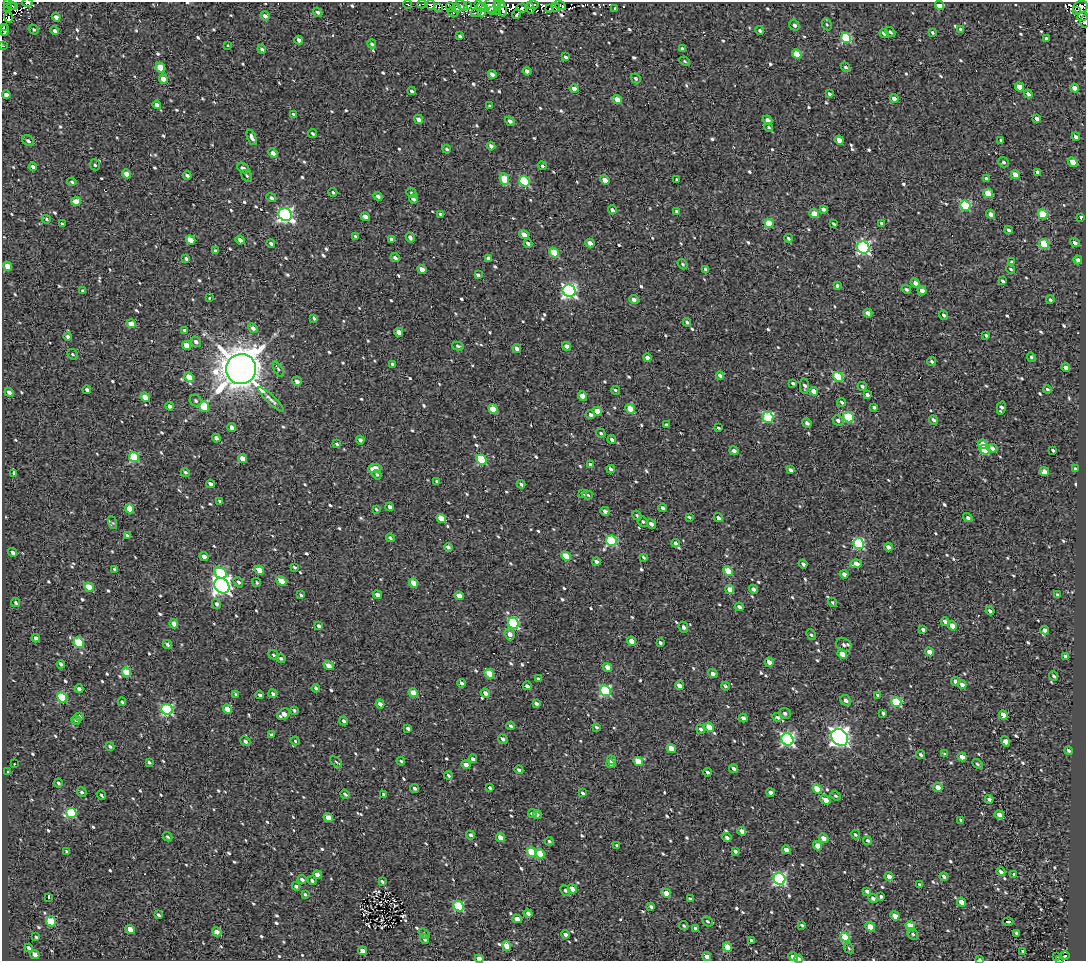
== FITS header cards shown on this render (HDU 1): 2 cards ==
NAXIS1  =                 1084
NAXIS2  =                  959

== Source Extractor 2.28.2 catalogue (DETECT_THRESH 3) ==
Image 1084 x 959 px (HDU 1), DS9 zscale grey, 1 PNG px = 1 image px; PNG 1088 x 963 px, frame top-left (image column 1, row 959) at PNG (2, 2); each listed source drawn as its Kron ellipse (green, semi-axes under 4 px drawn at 4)
Background 1.61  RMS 4.8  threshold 14.4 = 3 sigma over >= 5 px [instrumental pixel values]
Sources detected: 847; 9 with non-positive FLUX_AUTO (blend fragments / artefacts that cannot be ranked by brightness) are neither listed nor drawn; of the other 838, the 500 brightest by FLUX_AUTO listed and drawn (338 fainter detections omitted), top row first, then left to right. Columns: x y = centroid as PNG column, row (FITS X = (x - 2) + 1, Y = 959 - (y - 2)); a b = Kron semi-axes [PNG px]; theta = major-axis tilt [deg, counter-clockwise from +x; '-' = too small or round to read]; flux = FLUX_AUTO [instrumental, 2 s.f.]
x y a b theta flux
7 3 3 2 - 4800
28 3 5 2 - 690
408 4 4 2 - 1000
422 4 4 2 - 520
478 4 3 2 - 820
497 4 3 3 - 2100
502 4 3 3 - 880
12 5 3 2 - 550
431 5 5 3 - 1600
462 5 6 4 -36 580
490 5 7 5 79 4000
533 5 6 4 4 2400
560 5 6 3 -30 2300
940 5 5 4 - 6600
15 6 4 3 - 1400
468 6 4 3 - 1100
7 7 3 2 - 4700
439 7 2 2 - 600
451 7 5 2 - 910
482 7 6 3 -2 8700
556 7 5 3 - 14000
1081 7 7 6 - 5200
457 8 4 2 - 740
522 8 5 4 - 1100
530 8 5 3 - 1300
615 8 3 2 - 510
550 9 3 3 - 2100
502 10 7 3 -74 2400
493 11 3 3 - 1500
498 11 3 2 - 870
1077 11 3 2 - 2600
318 12 5 4 - 730
452 12 5 3 - 1100
476 12 6 3 30 750
481 13 3 3 - 1300
516 14 5 3 - 1700
265 16 5 4 - 1200
9 17 5 3 - 8400
56 17 4 3 - 1400
1083 17 5 3 - 1700
1085 21 6 2 89 2800
827 24 6 5 - 510
794 25 6 5 - 1000
3 27 4 3 - 710
34 29 5 4 - 540
961 29 4 3 - 770
4 30 5 4 - 1500
760 30 4 3 - 850
55 31 4 4 - 980
890 32 5 3 - 740
932 32 3 3 - 590
884 33 5 3 - 1300
460 36 4 3 - 640
846 38 5 5 - 23000
1046 39 4 3 - 770
299 40 4 3 - 1300
372 44 5 4 - 560
3 46 3 2 - 540
228 46 3 3 - 1100
262 49 4 4 - 760
682 49 4 3 - 580
797 54 5 4 - 7900
566 57 4 3 - 820
685 61 5 4 - 500
846 67 5 4 - 690
160 68 5 4 - 6100
527 71 4 3 - 1300
492 74 4 3 - 1400
636 78 5 4 - 580
163 79 5 4 - 3700
1020 87 5 4 - 4000
1075 88 4 3 - 3500
574 89 4 4 - 2600
411 91 4 3 - 690
829 94 4 3 - 580
1028 94 4 3 - 1300
6 95 4 4 - 1700
894 98 4 3 - 2500
617 100 5 4 - 3000
157 105 4 4 - 1600
490 106 3 3 - 530
293 114 4 3 - 500
418 119 5 4 - 2000
1037 119 4 3 - 1800
767 120 5 4 - 1700
510 121 5 4 - 1000
768 127 4 3 - 480
312 133 5 3 - 580
252 137 8 4 -68 1500
1076 137 4 3 - 1100
839 140 5 4 - 2500
1001 140 3 3 - 480
28 141 6 5 - 950
491 146 4 3 - 1200
447 149 4 3 - 530
273 153 5 4 - 1500
1003 162 5 5 - 670
1073 162 5 4 - 5000
95 165 5 5 - 560
542 166 4 4 - 550
33 167 4 3 - 1600
243 168 7 4 -33 860
1038 172 4 3 - 1200
126 174 5 4 - 2800
1015 174 4 4 - 3200
187 175 4 3 - 1000
247 176 6 5 - 560
504 179 6 4 -67 9100
677 179 3 3 - 620
986 179 4 3 - 1200
605 180 5 4 - 4300
524 181 5 5 - 26000
72 182 4 4 - 520
333 192 4 3 - 590
411 193 5 4 - 490
988 193 5 4 - 7700
378 196 4 3 - 1200
271 198 5 4 - 790
413 199 4 3 - 970
76 201 5 4 - 4500
965 206 5 5 - 25000
823 209 4 3 - 1200
612 210 4 4 - 990
676 211 3 3 - 500
441 214 4 3 - 700
814 214 5 4 - 3800
990 214 4 4 - 1500
1043 214 5 4 - 13000
285 215 7 6 - 94000
365 217 5 4 - 2000
1081 217 3 2 - 660
46 219 4 3 - 480
769 223 5 4 - 8800
882 223 4 3 - 650
62 224 3 3 - 480
833 224 4 3 - 510
1008 230 4 3 - 690
524 235 5 4 - 3400
355 236 4 3 - 490
410 237 5 4 - 1500
788 238 4 4 - 590
391 239 4 3 - 710
191 240 5 4 - 6400
240 240 4 3 - 1200
271 243 4 3 - 690
528 243 4 3 - 1200
590 243 4 3 - 1800
1075 243 5 4 - 1200
1044 244 5 4 - 16000
863 248 6 6 - 64000
215 251 4 3 - 690
554 253 5 4 - 12000
186 258 4 3 - 620
395 258 5 3 - 1000
488 258 4 3 - 680
1078 260 4 4 - 1300
1012 262 4 3 - 740
683 264 6 4 -52 500
7 266 5 4 - 4400
422 269 5 4 - 2800
706 269 4 3 - 1000
1011 269 5 3 - 630
478 275 4 3 - 780
1002 281 4 3 - 640
915 283 5 4 - 1400
837 285 3 3 - 520
906 289 5 4 - 610
83 291 4 3 - 780
569 291 6 6 - 88000
922 291 4 4 - 2100
209 298 3 3 - 1900
634 300 5 4 - 1700
1050 300 4 3 - 510
868 313 4 3 - 1700
944 315 5 4 - 970
314 318 4 3 - 540
687 322 4 3 - 680
131 324 5 4 - 4800
253 328 5 4 - 1200
185 330 4 3 - 1100
399 332 4 4 - 2600
986 335 4 3 - 570
68 337 4 3 - 1100
196 342 5 4 - 1200
187 345 5 4 - 4400
458 346 6 4 -12 550
567 346 4 4 - 2200
517 348 4 3 - 1300
73 354 6 5 - 550
1031 357 5 4 - 570
647 358 4 3 - 1800
932 361 4 3 - 610
393 364 4 3 - 730
1066 368 4 3 - 2300
241 369 15 15 - 980000
278 369 8 4 -60 610
720 376 4 3 - 1000
189 377 5 4 - 5800
838 377 5 4 - 18000
297 381 5 4 - 1800
793 383 4 3 - 560
805 386 8 4 -82 780
862 386 4 4 - 720
1047 389 4 3 - 620
87 390 4 3 - 810
615 390 4 3 - 610
814 391 5 4 - 3100
9 392 5 3 - 1500
867 395 4 3 - 1100
582 396 4 4 - 3800
145 397 5 4 - 4300
271 399 17 4 -43 1300
196 401 6 5 - 640
842 402 4 3 - 610
170 406 4 3 - 1600
204 406 5 5 - 9000
874 407 4 3 - 580
1001 408 7 3 78 1200
493 409 5 4 - 6300
630 409 5 4 - 7100
597 411 5 4 - 4600
591 415 5 4 - 800
768 417 5 5 - 27000
848 417 5 5 - 19000
838 420 6 5 - 1100
934 420 5 4 - 990
807 423 5 4 - 1000
666 425 4 3 - 730
232 427 4 3 - 1300
718 428 4 3 - 480
601 433 5 4 - 480
216 438 4 4 - 1200
360 440 4 3 - 1100
612 440 4 3 - 1200
337 444 4 3 - 540
983 444 5 4 - 3700
992 448 5 4 - 1600
985 450 5 4 - 12000
1053 450 3 3 - 510
734 451 4 3 - 1600
134 457 5 4 - 17000
243 459 5 4 - 3800
482 460 5 4 - 19000
590 465 4 3 - 1100
375 468 6 4 4 4100
611 469 4 3 - 1100
1075 469 4 3 - 830
790 470 4 3 - 950
185 472 5 4 - 620
1044 472 4 4 - 3000
14 473 3 3 - 610
377 475 5 4 - 550
437 482 4 3 - 600
210 484 4 3 - 1200
521 484 4 3 - 660
582 494 4 3 - 620
588 495 5 4 - 480
220 501 4 3 - 680
390 507 4 3 - 1200
663 508 4 3 - 930
130 509 5 4 - 6000
376 509 4 3 - 480
605 511 4 3 - 1400
637 515 5 3 - 490
689 517 4 3 - 550
441 518 5 4 - 4900
718 518 4 3 - 1100
968 518 5 4 - 740
643 522 5 5 - 540
113 523 7 4 -71 480
651 524 5 3 - 1300
127 535 4 3 - 570
390 538 4 3 - 610
611 541 5 5 - 26000
676 543 4 3 - 910
859 544 6 5 - 31000
448 547 4 3 - 1100
888 547 4 3 - 1400
12 552 5 3 - 1000
566 556 5 4 - 9100
204 557 5 4 - 2100
644 557 4 2 - 530
596 562 4 3 - 1100
803 564 4 3 - 1100
856 564 6 4 2 3400
294 567 3 3 - 610
115 569 4 3 - 570
259 570 5 4 - 4500
728 571 5 4 - 9000
220 573 6 5 - 28000
844 574 4 3 - 1700
281 581 5 4 - 5400
238 582 5 4 - 700
257 582 5 4 - 500
413 583 5 4 - 4700
222 586 8 7 - 170000
89 587 5 4 - 6000
754 589 4 3 - 1400
730 590 4 4 - 4000
301 595 4 3 - 560
377 595 4 3 - 2000
1058 595 4 3 - 640
459 596 5 4 - 3800
832 602 5 4 - 510
16 603 4 3 - 510
216 604 5 4 - 950
739 607 4 3 - 1300
990 611 4 3 - 900
945 621 4 3 - 1400
513 623 6 5 - 34000
174 624 5 4 - 3300
319 626 4 3 - 850
952 626 5 4 - 3600
683 627 6 4 -68 960
923 630 4 3 - 850
1045 630 4 3 - 1800
510 634 6 5 - 2000
811 635 6 4 -49 510
36 638 4 3 - 1500
632 641 5 4 - 3000
79 643 5 4 - 19000
660 643 4 3 - 780
167 644 5 3 - 890
844 645 8 6 -20 980
930 652 5 4 - 4600
842 654 5 4 - 5900
273 655 5 3 - 590
1065 656 4 3 - 1500
281 658 5 4 - 600
769 662 4 3 - 2200
61 664 4 3 - 840
329 665 5 4 - 2900
607 667 5 4 - 3600
127 672 5 4 - 11000
489 674 5 4 - 8100
713 674 5 4 - 1400
1054 676 5 3 - 500
538 679 4 3 - 530
955 682 4 3 - 1200
461 683 4 3 - 1200
962 685 4 4 - 1800
527 686 4 3 - 1200
679 686 5 4 - 2200
725 686 4 3 - 660
316 688 4 3 - 1000
79 689 4 3 - 990
605 691 5 5 - 31000
413 693 5 4 - 4000
485 693 5 4 - 1500
236 694 4 3 - 780
273 694 4 3 - 780
260 695 4 3 - 820
877 695 4 4 - 650
62 697 5 4 - 20000
846 700 6 5 - 1300
122 702 4 3 - 510
896 702 5 4 - 19000
536 703 4 3 - 990
380 704 4 3 - 1600
227 709 5 4 - 4500
167 710 6 5 - 40000
294 710 4 3 - 550
785 713 6 5 - 900
883 713 4 3 - 760
283 714 7 5 32 2600
1003 715 5 4 - 4700
79 716 4 3 - 850
777 717 5 4 - 1100
743 718 4 3 - 1800
76 720 5 4 - 640
344 721 4 3 - 820
511 726 4 3 - 740
596 727 4 3 - 560
709 727 5 4 - 7300
408 728 4 3 - 910
701 729 5 4 - 1000
272 735 4 3 - 900
840 737 9 7 -45 190000
503 739 5 3 - 830
787 739 6 6 - 69000
245 741 5 4 - 1100
295 741 4 4 - 480
1005 741 5 4 - 2600
110 746 4 3 - 720
671 748 5 4 - 5300
1069 751 4 3 - 760
945 754 4 3 - 570
920 755 4 3 - 720
962 757 4 4 - 2600
473 759 4 3 - 1300
612 760 5 4 - 1400
401 761 4 3 - 500
638 761 5 4 - 6600
149 762 4 3 - 620
336 762 7 3 -37 510
14 764 3 2 - 640
611 764 5 3 - 1500
977 764 6 3 -43 560
466 765 4 3 - 2800
734 768 5 3 - 940
519 770 4 3 - 800
8 772 3 2 - 700
707 772 4 3 - 1100
448 775 4 3 - 660
58 783 4 3 - 620
938 787 5 4 - 2700
415 788 4 3 - 710
490 788 4 3 - 790
817 789 5 4 - 6500
82 792 5 4 - 680
770 792 4 3 - 1500
582 793 4 3 - 680
345 794 5 3 - 610
384 794 4 3 - 640
101 795 5 2 - 530
835 796 6 4 -37 580
989 799 4 3 - 1000
825 800 5 4 - 3300
71 813 5 5 - 21000
532 814 4 3 - 1000
537 814 4 3 - 950
999 815 4 4 - 2100
328 818 5 4 - 4100
961 820 4 3 - 670
742 831 4 3 - 2300
470 835 4 4 - 890
855 835 5 3 - 500
167 837 5 4 - 590
500 838 5 4 - 4900
727 838 5 4 - 940
824 838 5 4 - 2200
867 840 4 3 - 570
549 841 4 4 - 610
617 845 3 3 - 490
818 846 5 4 - 4500
786 850 4 4 - 2000
67 851 4 3 - 520
735 851 4 3 - 840
531 852 5 4 - 11000
540 854 5 4 - 7700
1001 872 4 3 - 1200
1014 874 3 3 - 510
317 875 4 4 - 3400
889 876 4 4 - 2800
944 876 4 3 - 980
779 879 6 5 - 55000
302 880 4 3 - 920
312 881 4 4 - 690
382 881 4 3 - 680
920 885 4 3 - 630
296 886 4 3 - 910
572 889 5 3 - 2900
565 890 6 4 -48 710
867 891 4 3 - 860
666 893 5 4 - 3800
305 894 4 3 - 510
881 896 3 3 - 560
49 898 3 3 - 2400
873 898 4 3 - 950
690 899 4 3 - 600
961 902 5 4 - 4500
459 906 5 4 - 23000
651 907 4 3 - 650
528 913 4 4 - 1300
158 915 4 3 - 620
895 916 5 4 - 2700
517 919 5 4 - 1800
51 921 5 5 - 12000
707 921 6 4 -42 560
1008 922 5 3 - 1400
802 925 3 3 - 480
684 926 5 4 - 520
910 926 5 4 - 7500
870 927 5 4 - 5400
130 929 5 4 - 3600
695 929 4 3 - 940
217 932 5 4 - 2200
1017 933 4 3 - 950
424 934 6 4 -38 550
565 934 4 3 - 1100
913 934 6 5 - 690
36 937 3 3 - 490
845 937 5 4 - 12000
425 939 5 4 - 1000
751 941 4 3 - 680
506 946 5 4 - 4100
727 947 5 4 - 5500
29 948 4 3 - 1000
849 948 6 4 -46 490
362 951 4 4 - 2800
1023 951 4 3 - 550
35 954 5 4 - 2800
707 956 4 3 - 2500
1056 956 3 3 - 520
1065 956 5 2 - 930
793 957 5 3 - 2000
479 959 4 3 - 3400
799 959 4 3 - 900
979 959 3 2 - 560
1059 960 3 2 - 1300
At the frame edge (FLAGS 8, measured only in part): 9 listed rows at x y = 7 3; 28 3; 1083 17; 1085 21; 3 46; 479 959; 799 959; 979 959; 1059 960
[338 fainter detections neither listed nor drawn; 9 non-positive-flux detections neither listed nor drawn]